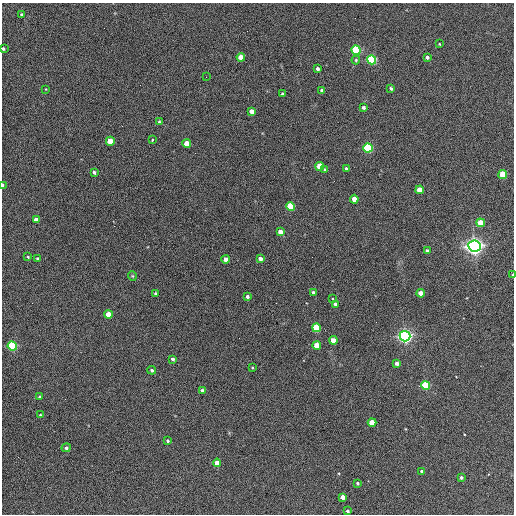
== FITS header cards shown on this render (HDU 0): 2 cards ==
NAXIS1  =                  512 / Axis length
NAXIS2  =                  512 / Axis length

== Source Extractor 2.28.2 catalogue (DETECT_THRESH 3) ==
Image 512 x 512 px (HDU 0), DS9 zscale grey, 1 PNG px = 1 image px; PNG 516 x 516 px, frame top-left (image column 1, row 512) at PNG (2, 3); each listed source drawn as its Kron ellipse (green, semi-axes under 4 px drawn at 4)
Background 391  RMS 21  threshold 64.4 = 3 sigma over >= 5 px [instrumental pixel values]
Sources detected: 70; all 70 listed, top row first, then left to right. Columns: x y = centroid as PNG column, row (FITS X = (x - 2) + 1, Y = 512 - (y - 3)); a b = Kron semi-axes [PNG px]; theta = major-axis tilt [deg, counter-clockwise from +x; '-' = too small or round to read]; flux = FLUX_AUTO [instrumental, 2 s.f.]
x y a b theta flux
21 15 3 3 - 2.3e+03
439 44 3 3 - 1.2e+03
3 49 3 3 - 2.6e+03
356 50 5 4 - 1.9e+05
241 57 4 4 - 2.0e+04
427 57 3 3 - 3.5e+03
356 60 4 4 - 1.7e+03
372 60 4 4 - 2.4e+05
318 69 4 3 - 4.9e+03
206 77 2 2 - 6.7e+02
391 88 3 3 - 2.7e+03
46 89 4 2 - 9.6e+02
322 90 3 3 - 3.8e+03
282 94 3 3 - 1.6e+03
364 107 3 3 - 3.4e+03
252 111 4 4 - 1.3e+04
159 122 4 3 - 2.1e+03
152 140 3 2 - 1.1e+03
110 141 4 4 - 3.0e+04
187 144 4 4 - 2.6e+04
368 148 5 4 - 2.2e+05
320 166 4 4 - 4.1e+04
346 169 3 3 - 2.9e+03
325 170 4 4 - 2.0e+03
94 172 3 3 - 3.1e+03
503 174 4 4 - 5.0e+04
2 185 4 2 - 4.4e+03
420 190 4 4 - 2.5e+04
354 199 4 4 - 1.8e+04
291 206 4 4 - 8.2e+04
36 220 4 4 - 1.4e+04
481 223 4 4 - 3.2e+04
280 232 4 4 - 1.5e+04
475 246 6 6 - 1.0e+06
427 251 3 3 - 2.8e+03
28 257 3 2 - 1.3e+03
38 259 3 3 - 4.2e+03
226 259 4 4 - 1.1e+04
260 259 4 4 - 6.9e+03
513 275 4 2 - 2.6e+03
132 276 4 4 - 1.5e+03
156 293 3 3 - 2.3e+03
313 293 4 3 - 3.5e+03
421 293 4 4 - 2.0e+04
247 296 3 3 - 4.1e+03
333 299 3 2 - 1.1e+03
335 304 4 3 - 4.4e+03
108 315 4 4 - 2.9e+04
316 328 4 4 - 7.6e+04
405 336 5 5 - 6.8e+05
333 340 4 4 - 2.2e+04
317 345 4 4 - 2.8e+04
12 346 4 4 - 1.8e+05
173 359 4 3 - 3.7e+03
397 363 4 3 - 7.2e+03
252 368 3 2 - 1.3e+03
152 370 4 4 - 3.2e+03
426 385 4 4 - 1.3e+05
202 391 3 3 - 3.7e+03
39 397 3 2 - 1.3e+03
40 415 3 2 - 1.3e+03
372 423 4 4 - 3.2e+04
167 441 3 3 - 2.5e+03
66 448 4 4 - 3.2e+03
217 463 4 4 - 1.9e+04
421 471 3 3 - 1.8e+03
461 477 4 4 - 2.7e+03
357 483 3 3 - 2.4e+03
342 497 4 4 - 9.9e+03
347 511 3 3 - 3.0e+03
At the frame edge (FLAGS 8, measured only in part): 3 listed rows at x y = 3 49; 2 185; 513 275